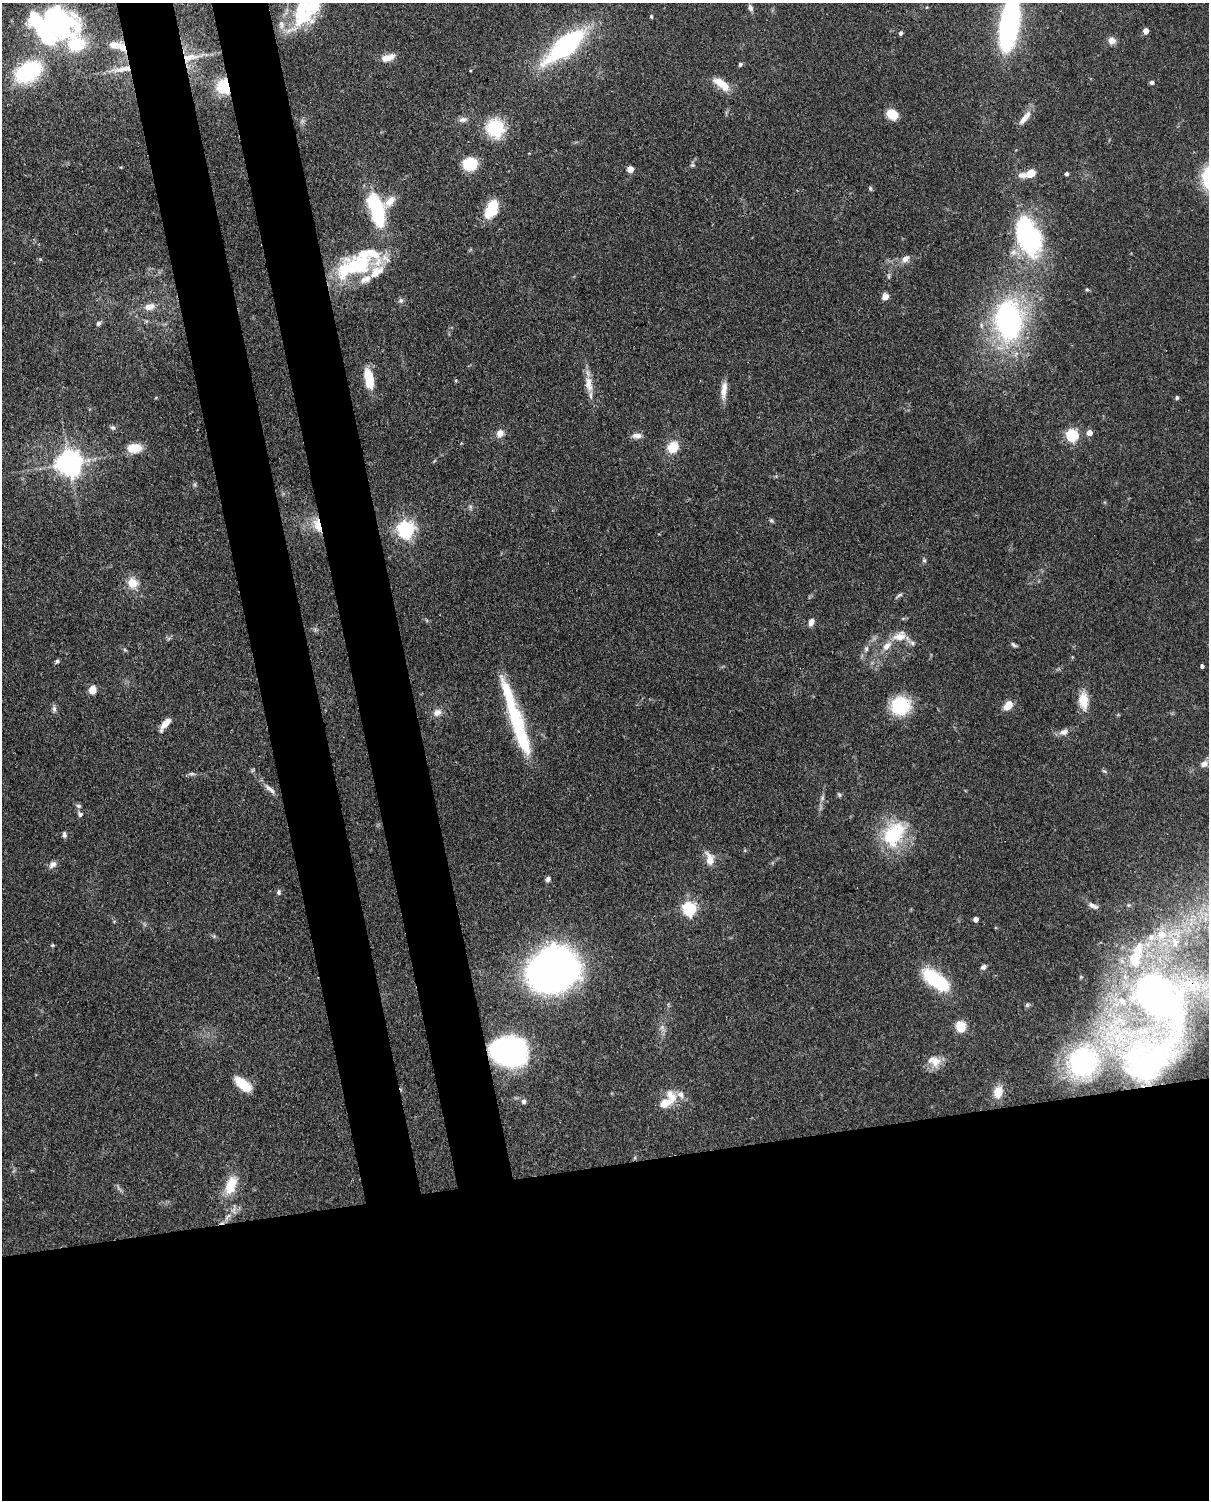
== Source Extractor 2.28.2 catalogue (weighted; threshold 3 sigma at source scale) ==
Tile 11 of 4 x 3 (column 3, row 3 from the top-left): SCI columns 2504-3710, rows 154-1651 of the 5005 x 4918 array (HDU 1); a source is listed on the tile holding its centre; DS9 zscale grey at full resolution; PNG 1211 x 1502 px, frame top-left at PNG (2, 3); no overlay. Shown black and unused: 30% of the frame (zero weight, under 3 of 4 exposures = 7% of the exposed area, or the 3 px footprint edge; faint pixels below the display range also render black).
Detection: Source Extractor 2.28.2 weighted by HDU 2 'WHT'; one run over the whole footprint, this tile lists its part. Background 0.109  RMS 0.0041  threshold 0.0184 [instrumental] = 3 sigma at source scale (4.5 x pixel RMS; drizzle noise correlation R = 1.50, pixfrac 1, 0.05/0.05 arcsec/px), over >= 5 px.
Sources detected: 136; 1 too faint to see at this stretch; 9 inside a brighter object's white glare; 1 long thin detection or spike segment (spike, bleed or trail) — not listed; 13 inside a brighter listed object's ellipse — not listed separately; the other 112 listed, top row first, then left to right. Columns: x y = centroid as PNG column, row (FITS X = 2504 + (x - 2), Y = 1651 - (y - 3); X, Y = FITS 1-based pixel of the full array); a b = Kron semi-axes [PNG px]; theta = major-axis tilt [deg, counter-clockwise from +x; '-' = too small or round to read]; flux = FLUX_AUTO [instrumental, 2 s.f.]
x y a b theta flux
750 8 9 6 -64 1.4
651 16 5 4 - 0.5
303 17 35 19 30 22
57 22 45 33 -29 66
1009 25 42 14 81 100
1146 31 4 4 - 4
901 33 4 4 - 1
1112 41 9 8 - 2.6
113 45 16 11 -20 4.3
566 45 31 12 40 86
189 57 23 10 11 7
387 58 16 7 16 4.6
740 64 5 5 - 0.76
122 69 25 7 12 5
470 70 4 3 - 0.34
28 72 22 14 30 43
1152 82 4 4 - 1.1
722 84 24 9 -37 7
224 86 14 12 -80 16
892 114 11 9 -35 7.9
1025 118 22 7 49 3.8
463 120 11 7 10 1.8
495 128 17 16 - 21
470 164 10 8 11 23
692 165 6 5 - 0.71
630 169 5 4 - 7.1
1031 173 10 8 29 5.2
1067 174 4 4 - 1
870 188 6 5 - 0.63
390 201 19 9 44 4.4
376 209 28 10 -73 49
491 209 19 10 63 15
1028 235 44 23 -69 64
367 253 53 23 -2 21
905 259 10 7 31 2.6
351 267 41 17 -11 22
889 276 6 4 -89 0.66
885 297 7 6 - 2.8
401 300 7 6 - 1
149 307 15 9 18 3.8
1008 320 39 27 -87 94
98 323 5 4 - 1.3
369 378 22 9 -78 10
589 384 24 10 -79 5.3
724 390 23 7 83 4.1
1177 398 4 4 - 1
113 427 7 6 - 0.89
500 433 9 8 - 2.9
1089 433 5 4 - 3.9
1072 435 5 5 - 59
637 436 12 7 -2 2.3
673 447 12 10 50 7.8
135 448 15 9 3 7.7
69 463 8 8 - 480
771 521 7 5 -33 0.68
317 525 21 9 -70 6.1
406 529 6 6 - 160
924 560 5 5 - 0.67
132 583 12 11 - 6
899 595 10 4 31 0.84
811 622 9 6 76 2.1
900 636 19 12 19 5.6
912 643 8 6 -34 1.3
1014 645 9 4 -33 0.86
866 649 8 6 77 1.1
125 650 6 4 -19 0.54
57 661 6 5 - 0.77
1202 666 4 3 - 0.98
92 690 8 6 74 4.8
1083 701 24 12 -84 7
900 706 18 17 - 22
1007 706 9 6 48 6.7
54 709 8 6 -90 1.2
437 712 11 9 35 2.6
165 724 15 6 51 4.3
1064 732 12 8 15 2.4
1204 764 10 7 28 2.1
1104 771 7 3 -36 0.58
192 774 10 4 0 0.98
270 789 18 6 -38 2.4
839 794 7 5 -68 0.66
822 798 7 5 49 0.87
78 806 7 5 -20 0.89
80 814 7 6 - 1.2
64 834 8 5 -80 0.96
894 834 39 26 57 25
710 859 18 9 -76 4.4
52 864 11 8 41 1.9
548 879 7 6 - 1.2
278 892 7 5 -90 0.88
1093 906 14 6 -24 1.9
689 908 6 6 - 88
976 919 4 4 - 3.1
1161 934 8 8 - 4.4
1151 937 8 6 90 1.6
1174 942 15 7 -84 3.1
53 945 5 3 - 0.48
983 967 7 6 - 1.3
553 970 33 26 25 360
936 980 37 15 -37 23
1157 996 68 42 -43 150
1027 1005 6 5 - 0.8
960 1026 10 9 - 7.8
512 1053 23 18 -57 99
934 1061 19 13 -22 5.3
1082 1061 31 29 47 51
1143 1066 86 49 50 96
243 1084 17 8 -38 11
998 1092 16 11 75 6
672 1097 22 12 -64 6.1
524 1101 6 6 - 1.1
231 1185 22 12 70 10
Overlapping masked pixels (flux is a lower limit): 6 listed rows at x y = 189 57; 224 86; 317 525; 1157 996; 1143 1066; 231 1185
Isophote crosses this tile's border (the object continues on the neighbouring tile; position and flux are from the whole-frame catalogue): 1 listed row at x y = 1009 25